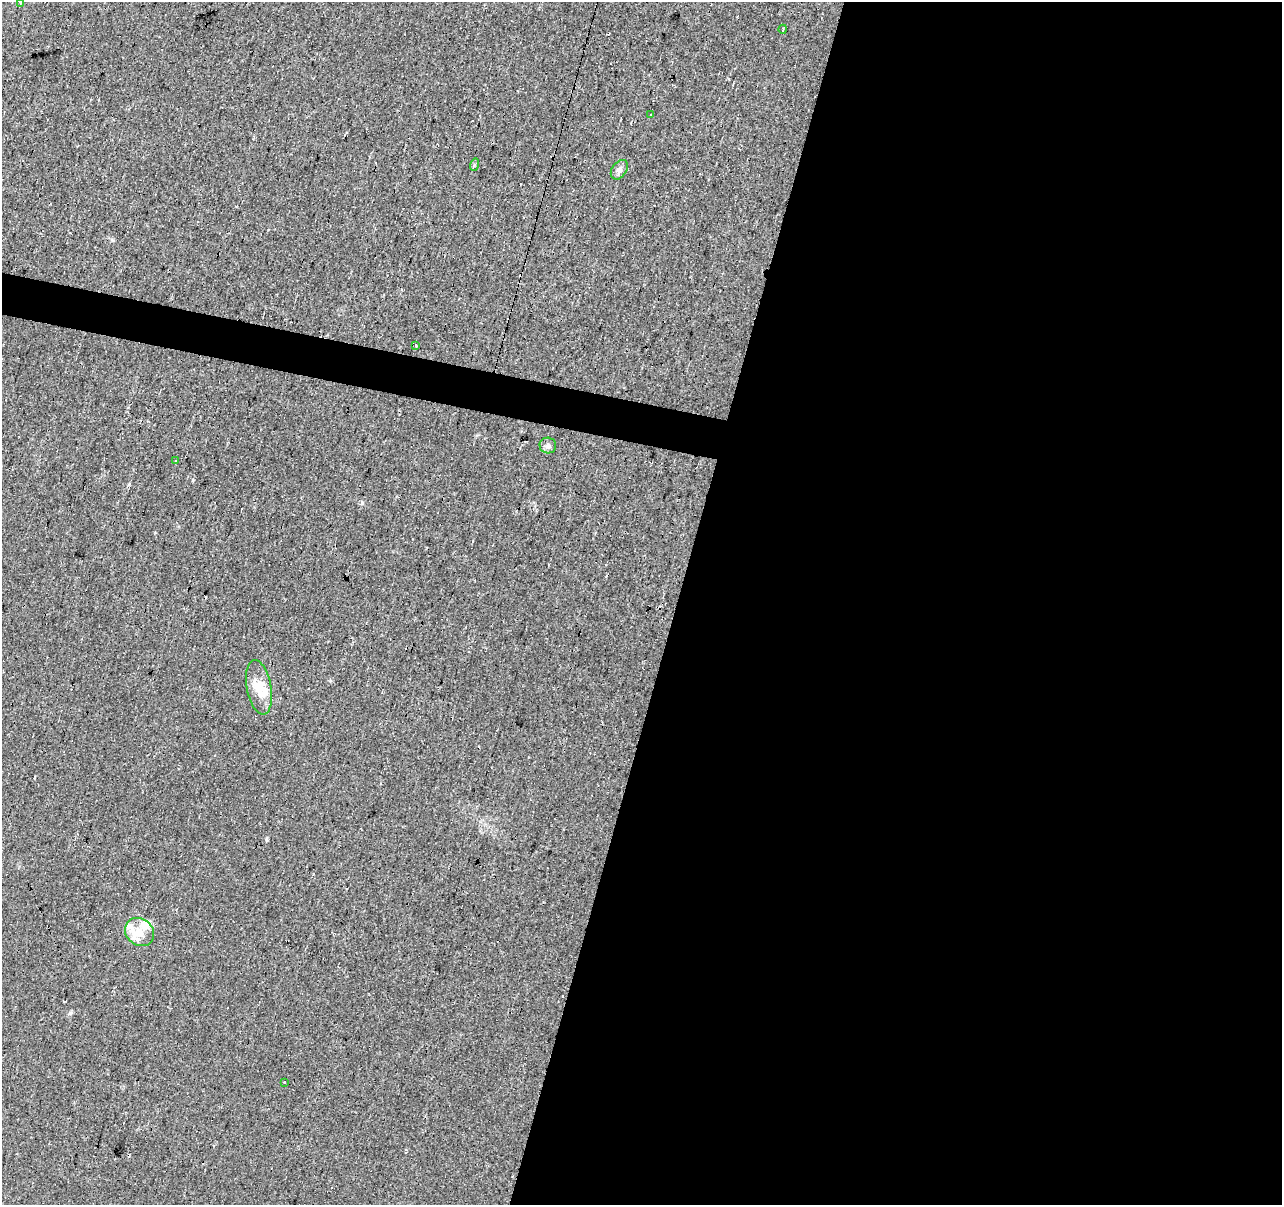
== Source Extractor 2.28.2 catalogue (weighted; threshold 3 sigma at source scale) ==
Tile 12 of 4 x 4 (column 4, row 3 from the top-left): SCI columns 3845-5124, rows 1482-2684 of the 5124 x 5307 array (HDU 1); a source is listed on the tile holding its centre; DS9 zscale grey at full resolution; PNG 1284 x 1207 px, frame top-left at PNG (2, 2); each listed source drawn as its Kron ellipse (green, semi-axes under 4 px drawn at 4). Shown black and unused: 49% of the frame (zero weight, under 2 of 3 exposures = <1% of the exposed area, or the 3 px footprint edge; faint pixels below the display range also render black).
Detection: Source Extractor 2.28.2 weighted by HDU 2 'WHT'; one run over the whole footprint, this tile lists its part. Background 0.033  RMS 0.0074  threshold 0.0335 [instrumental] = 3 sigma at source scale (4.5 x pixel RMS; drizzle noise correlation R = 1.50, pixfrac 1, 0.0396/0.0396 arcsec/px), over >= 5 px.
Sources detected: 16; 3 cosmic-ray / hot-pixel residue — neither listed nor drawn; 2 inside a brighter listed object's ellipse — not listed separately; the other 11 listed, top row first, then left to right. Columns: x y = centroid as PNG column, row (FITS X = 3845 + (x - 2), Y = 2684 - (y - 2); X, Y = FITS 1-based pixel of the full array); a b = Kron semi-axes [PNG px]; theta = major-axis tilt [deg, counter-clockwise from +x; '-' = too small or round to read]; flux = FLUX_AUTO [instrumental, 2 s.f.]
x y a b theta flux
21 2 3 3 - 1.8
783 29 4 2 - 0.63
650 115 3 2 - 0.83
474 165 6 4 73 0.95
619 170 11 7 55 3.2
415 346 3 3 - 2.7
548 446 8 8 - 2.5
175 461 3 2 - 1
259 687 28 12 -79 15
139 932 15 13 -39 11
284 1082 3 3 - 8.9
Isophote crosses this tile's border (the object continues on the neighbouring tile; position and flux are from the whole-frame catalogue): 1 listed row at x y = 21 2
Unlisted compact peaks at least as high as the median listed source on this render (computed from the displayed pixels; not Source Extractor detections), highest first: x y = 362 503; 70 1013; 193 480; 266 839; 112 240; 129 484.